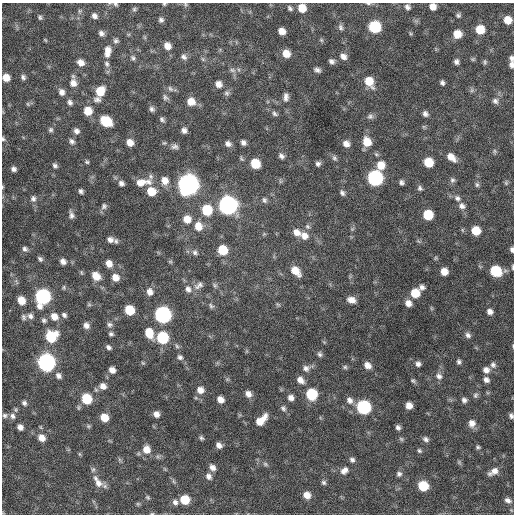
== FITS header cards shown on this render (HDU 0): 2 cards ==
NAXIS1  =                  512 / Axis length
NAXIS2  =                  512 / Axis length

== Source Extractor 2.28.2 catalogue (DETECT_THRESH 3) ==
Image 512 x 512 px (HDU 0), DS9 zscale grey, 1 PNG px = 1 image px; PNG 516 x 516 px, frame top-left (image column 1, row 512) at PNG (2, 3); no overlay
Background 371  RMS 21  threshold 62.2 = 3 sigma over >= 5 px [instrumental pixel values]
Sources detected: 239; all 239 listed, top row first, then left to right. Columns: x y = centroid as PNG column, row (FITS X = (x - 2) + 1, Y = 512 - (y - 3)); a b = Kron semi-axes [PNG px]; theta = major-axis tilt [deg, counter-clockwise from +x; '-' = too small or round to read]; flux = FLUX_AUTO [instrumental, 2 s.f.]
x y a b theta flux
115 4 7 4 -27 2.1e+03
164 4 5 4 - 1.6e+03
185 4 7 5 -47 2.2e+03
368 4 7 3 -1 2.1e+03
407 7 7 6 - 4.6e+03
433 7 6 6 - 1.0e+04
290 8 8 5 -47 3.2e+03
302 8 7 7 - 2.1e+04
134 9 5 5 - 2.1e+03
458 15 6 5 - 2.7e+03
94 16 6 5 - 5.0e+03
40 17 7 5 -62 2.8e+03
161 20 6 5 - 3.4e+03
508 20 6 6 - 1.6e+04
341 27 8 6 -75 4.0e+03
375 27 8 8 - 9.7e+04
480 29 7 7 - 2.9e+04
282 31 7 5 -36 1.2e+04
101 33 6 5 - 4.6e+03
410 33 6 4 -71 1.6e+03
457 34 7 7 - 1.8e+04
45 40 6 3 -45 1.4e+03
321 40 5 5 - 2.1e+03
116 41 7 6 - 3.3e+03
167 46 7 7 - 1.1e+04
107 51 14 7 82 1.1e+04
286 53 8 7 - 1.6e+04
343 56 9 7 -37 7.0e+03
184 57 8 7 - 5.0e+03
133 58 7 6 - 3.2e+03
512 58 6 4 -77 3.4e+03
473 59 6 4 11 1.8e+03
332 61 6 5 - 4.3e+03
81 62 7 6 - 9.5e+03
456 62 6 5 - 4.2e+03
485 62 7 4 85 2.2e+03
107 64 8 6 -59 4.0e+03
512 64 7 4 -89 4.9e+03
232 70 8 6 -17 4.5e+03
317 70 6 4 -19 4.4e+03
6 77 7 6 - 1.5e+04
23 77 7 6 - 3.9e+03
369 81 11 8 -59 2.4e+04
73 83 10 8 -66 1.0e+04
442 83 5 4 - 3.4e+03
218 84 8 7 - 8.3e+03
170 89 9 5 -45 3.8e+03
472 90 7 4 71 2.4e+03
100 91 9 8 - 2.8e+04
62 92 8 7 - 6.9e+03
227 93 7 6 - 3.4e+03
165 97 8 7 - 3.9e+03
286 97 11 6 88 6.0e+03
97 100 11 8 -3 6.0e+03
191 101 9 8 - 1.4e+04
495 101 8 7 - 4.5e+03
70 102 8 6 -58 4.3e+03
28 104 6 4 -47 2.0e+03
152 109 7 6 - 4.1e+03
88 111 8 8 - 2.1e+04
275 113 9 6 -41 3.7e+03
425 114 7 6 - 4.8e+03
370 116 9 7 15 4.1e+03
162 119 7 5 -52 3.3e+03
106 121 9 7 -34 5.2e+04
51 130 7 6 - 3.3e+03
184 130 6 6 - 5.2e+03
76 131 7 6 - 5.6e+03
3 139 7 5 -48 2.6e+03
72 141 8 7 - 4.7e+03
130 142 7 6 - 1.1e+04
367 142 10 8 -66 2.1e+04
164 143 6 5 - 2.0e+03
243 143 6 5 - 5.2e+03
228 144 7 6 - 5.7e+03
346 144 7 7 - 8.4e+03
175 146 9 7 0 4.7e+03
494 151 6 4 -89 2.1e+03
376 154 6 4 -43 2.3e+03
281 156 8 6 -44 4.6e+03
451 157 11 7 -41 1.3e+04
334 158 8 6 -61 3.6e+03
87 162 5 5 - 2.2e+03
428 162 7 7 - 3.2e+04
255 164 8 7 - 3.3e+04
318 164 6 6 - 4.0e+03
55 165 7 5 -44 3.5e+03
381 165 9 8 - 1.9e+04
14 169 6 5 - 4.7e+03
151 176 12 6 77 4.7e+03
375 178 8 8 - 3.1e+05
452 180 7 7 - 3.5e+03
165 181 10 9 - 1.3e+04
280 181 6 4 -72 2.0e+03
141 182 13 9 14 1.3e+04
148 182 10 7 -33 7.5e+03
401 182 5 5 - 3.6e+03
121 183 6 6 - 4.7e+03
506 183 7 5 -79 2.1e+03
188 185 9 9 - 1.2e+06
477 185 7 5 -75 2.8e+03
2 187 5 3 - 1.5e+03
420 188 7 6 - 3.4e+03
81 191 5 4 - 3.7e+03
151 191 8 7 - 2.3e+04
342 193 7 5 -55 3.7e+03
457 198 8 7 - 5.0e+03
33 199 9 8 - 5.5e+03
264 200 7 6 - 3.3e+03
228 205 9 8 - 6.7e+05
104 206 9 7 59 3.9e+03
462 206 9 8 - 6.6e+03
207 210 9 8 - 4.7e+04
71 215 8 5 -77 4.9e+03
428 215 7 7 - 4.4e+04
187 219 9 8 - 1.6e+04
198 226 10 8 -78 1.6e+04
307 226 7 7 - 3.4e+03
352 229 6 5 - 2.0e+03
476 231 7 7 - 2.7e+04
297 233 10 8 -35 9.8e+03
304 236 10 9 - 1.1e+04
110 240 7 6 - 5.7e+03
116 241 6 5 - 2.7e+03
25 249 7 6 - 4.1e+03
223 250 8 7 - 3.9e+04
512 250 6 4 -82 4.0e+03
195 252 8 6 -44 3.9e+03
40 259 7 5 -44 3.2e+03
63 261 6 6 - 6.4e+03
170 262 6 4 0 1.7e+03
109 263 7 6 - 1.1e+04
513 267 6 2 -90 1.9e+03
295 271 11 7 -46 1.8e+04
495 271 8 7 - 6.2e+04
444 272 6 6 - 1.3e+04
96 276 10 7 -42 1.6e+04
115 277 7 7 - 1.3e+04
199 285 14 8 32 7.1e+03
215 285 8 5 -51 2.9e+03
422 287 6 6 - 5.0e+03
188 289 10 8 -72 7.8e+03
150 292 8 7 - 8.5e+03
415 293 8 8 - 2.8e+04
43 297 9 8 - 3.2e+05
21 300 7 6 - 1.9e+04
351 300 9 6 -19 9.8e+03
408 303 7 7 - 9.0e+03
278 304 7 4 -31 2.1e+03
89 305 6 4 0 2.0e+03
211 306 9 6 -39 3.3e+03
431 308 6 4 -71 1.7e+03
129 310 7 7 - 4.2e+04
490 312 6 6 - 6.3e+03
64 315 6 5 - 3.5e+03
163 315 8 8 - 4.3e+05
30 316 8 7 - 4.6e+03
54 316 9 8 - 1.2e+04
24 317 7 6 - 3.1e+03
44 320 6 5 - 3.2e+03
110 324 8 6 -2 3.7e+03
86 325 7 6 - 6.9e+03
149 333 10 7 -68 2.6e+04
111 334 6 5 - 3.0e+03
468 335 8 6 -47 4.7e+03
51 336 9 8 - 5.8e+04
162 338 8 7 - 9.8e+04
177 346 8 5 -60 3.0e+03
513 346 5 3 - 1.0e+03
108 347 6 5 - 3.8e+03
320 354 7 5 -72 3.3e+03
180 357 8 6 -43 4.2e+03
46 362 8 8 - 5.7e+05
459 362 5 4 - 3.3e+03
143 363 5 4 - 1.7e+03
418 364 6 6 - 4.7e+03
367 365 8 6 -37 9.5e+03
493 365 8 7 - 4.6e+03
345 367 6 6 - 2.4e+03
306 368 9 8 - 6.2e+03
112 370 6 5 - 8.7e+03
486 370 7 7 - 7.6e+03
58 376 8 7 - 5.2e+03
439 376 10 8 -45 6.3e+03
227 379 7 4 -18 1.9e+03
300 380 9 6 -40 8.0e+03
486 380 8 7 - 5.5e+03
413 381 7 5 -27 2.5e+03
103 386 9 8 - 8.5e+03
200 390 8 7 - 1.0e+04
248 394 7 6 - 8.2e+03
311 394 8 7 - 7.1e+04
475 395 7 6 - 3.3e+03
196 398 6 4 -18 1.8e+03
291 398 6 6 - 6.9e+03
86 399 7 7 - 5.5e+04
220 400 6 5 - 1.0e+04
350 400 9 7 -52 6.9e+03
464 400 7 6 - 4.6e+03
24 403 6 6 - 3.6e+03
409 406 6 5 - 1.1e+04
363 407 8 8 - 2.0e+05
283 408 8 7 - 3.8e+03
156 414 6 6 - 7.7e+03
5 415 7 6 - 3.5e+03
12 416 9 7 -54 5.8e+03
511 416 5 4 - 3.6e+03
104 417 7 6 - 2.0e+04
261 420 13 6 44 2.0e+04
472 423 9 8 - 9.5e+03
88 426 6 5 - 2.1e+03
20 427 6 5 - 6.6e+03
398 427 5 4 - 3.9e+03
42 438 8 7 - 1.2e+04
201 438 6 5 - 2.6e+03
401 439 6 5 - 2.3e+03
426 439 8 6 -35 4.4e+03
219 445 6 5 - 6.7e+03
478 447 6 4 -10 2.3e+03
146 449 9 9 - 1.4e+04
419 451 6 5 - 2.5e+03
352 460 6 6 - 4.1e+03
459 462 6 5 - 2.0e+03
265 464 8 5 -28 2.8e+03
212 467 8 6 -42 7.2e+03
344 470 10 8 43 7.6e+03
493 471 12 6 30 9.4e+03
399 474 6 6 - 3.9e+03
209 476 8 7 - 6.0e+03
173 481 7 4 -71 2.3e+03
98 482 19 9 -57 1.3e+04
324 482 6 5 - 2.9e+03
423 486 7 7 - 5.3e+04
307 495 7 7 - 1.2e+04
148 497 5 4 - 1.9e+03
185 500 7 7 - 3.4e+04
508 500 7 5 -31 5.1e+03
175 502 7 6 - 5.0e+03
152 513 5 3 - 1.4e+03
At the frame edge (FLAGS 8, measured only in part): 14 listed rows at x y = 115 4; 164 4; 185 4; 368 4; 433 7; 512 64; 6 77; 3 139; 2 187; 512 250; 513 267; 513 346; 511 416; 152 513